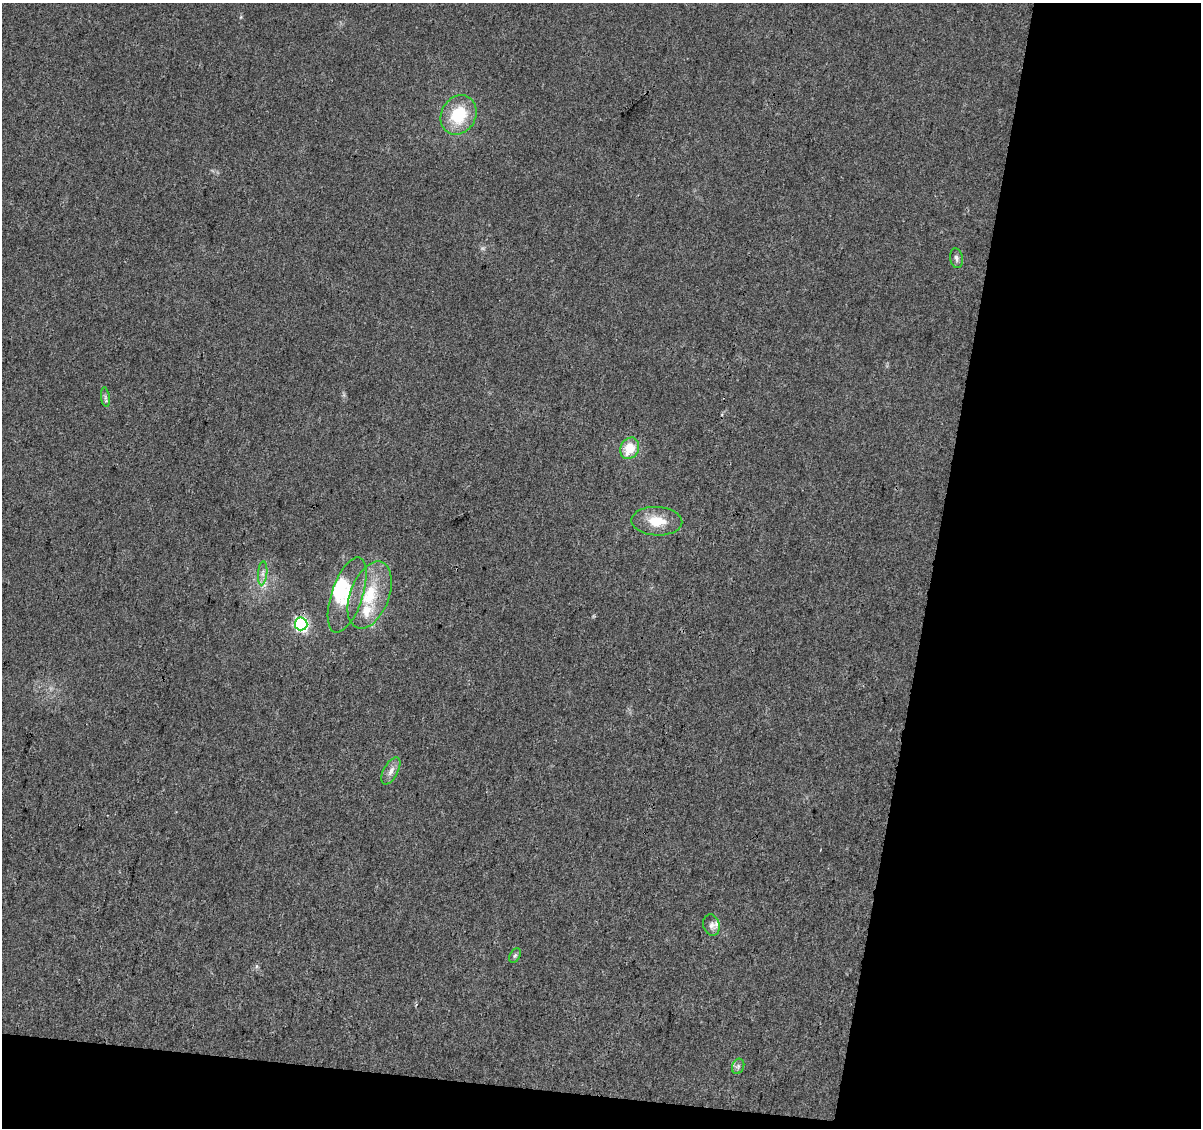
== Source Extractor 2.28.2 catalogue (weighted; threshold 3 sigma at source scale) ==
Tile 4 of 2 x 2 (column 2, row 2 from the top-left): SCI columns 1199-2397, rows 129-1254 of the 2397 x 2493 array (HDU 1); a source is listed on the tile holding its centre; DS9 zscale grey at full resolution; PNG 1203 x 1130 px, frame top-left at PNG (2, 3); each listed source drawn as its Kron ellipse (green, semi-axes under 4 px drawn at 4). Shown black and unused: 26% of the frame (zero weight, under 3 of 4 exposures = <1% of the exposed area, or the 3 px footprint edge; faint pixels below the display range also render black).
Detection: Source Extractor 2.28.2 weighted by HDU 2 'WHT'; one run over the whole footprint, this tile lists its part. Background 0.0236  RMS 0.0046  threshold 0.0207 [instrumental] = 3 sigma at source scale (4.5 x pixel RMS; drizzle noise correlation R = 1.50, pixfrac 1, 0.0396/0.0396 arcsec/px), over >= 5 px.
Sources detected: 17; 2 inside a brighter object's white glare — neither listed nor drawn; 2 inside a brighter listed object's ellipse — not listed separately; the other 13 listed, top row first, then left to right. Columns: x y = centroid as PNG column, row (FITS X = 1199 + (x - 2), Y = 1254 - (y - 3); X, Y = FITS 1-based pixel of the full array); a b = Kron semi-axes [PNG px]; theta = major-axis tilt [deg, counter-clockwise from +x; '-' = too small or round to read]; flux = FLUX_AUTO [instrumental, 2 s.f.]
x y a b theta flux
459 115 20 17 61 20
956 258 10 6 -81 1.4
105 397 10 4 -83 1.1
630 448 11 9 64 10
657 521 25 14 -3 11
263 573 12 4 85 1.9
347 595 39 15 72 15
370 595 35 19 69 21
301 624 6 6 - 98
391 771 15 7 62 2.9
711 925 11 8 -73 2.3
515 955 8 5 62 1
738 1066 8 6 70 1.2